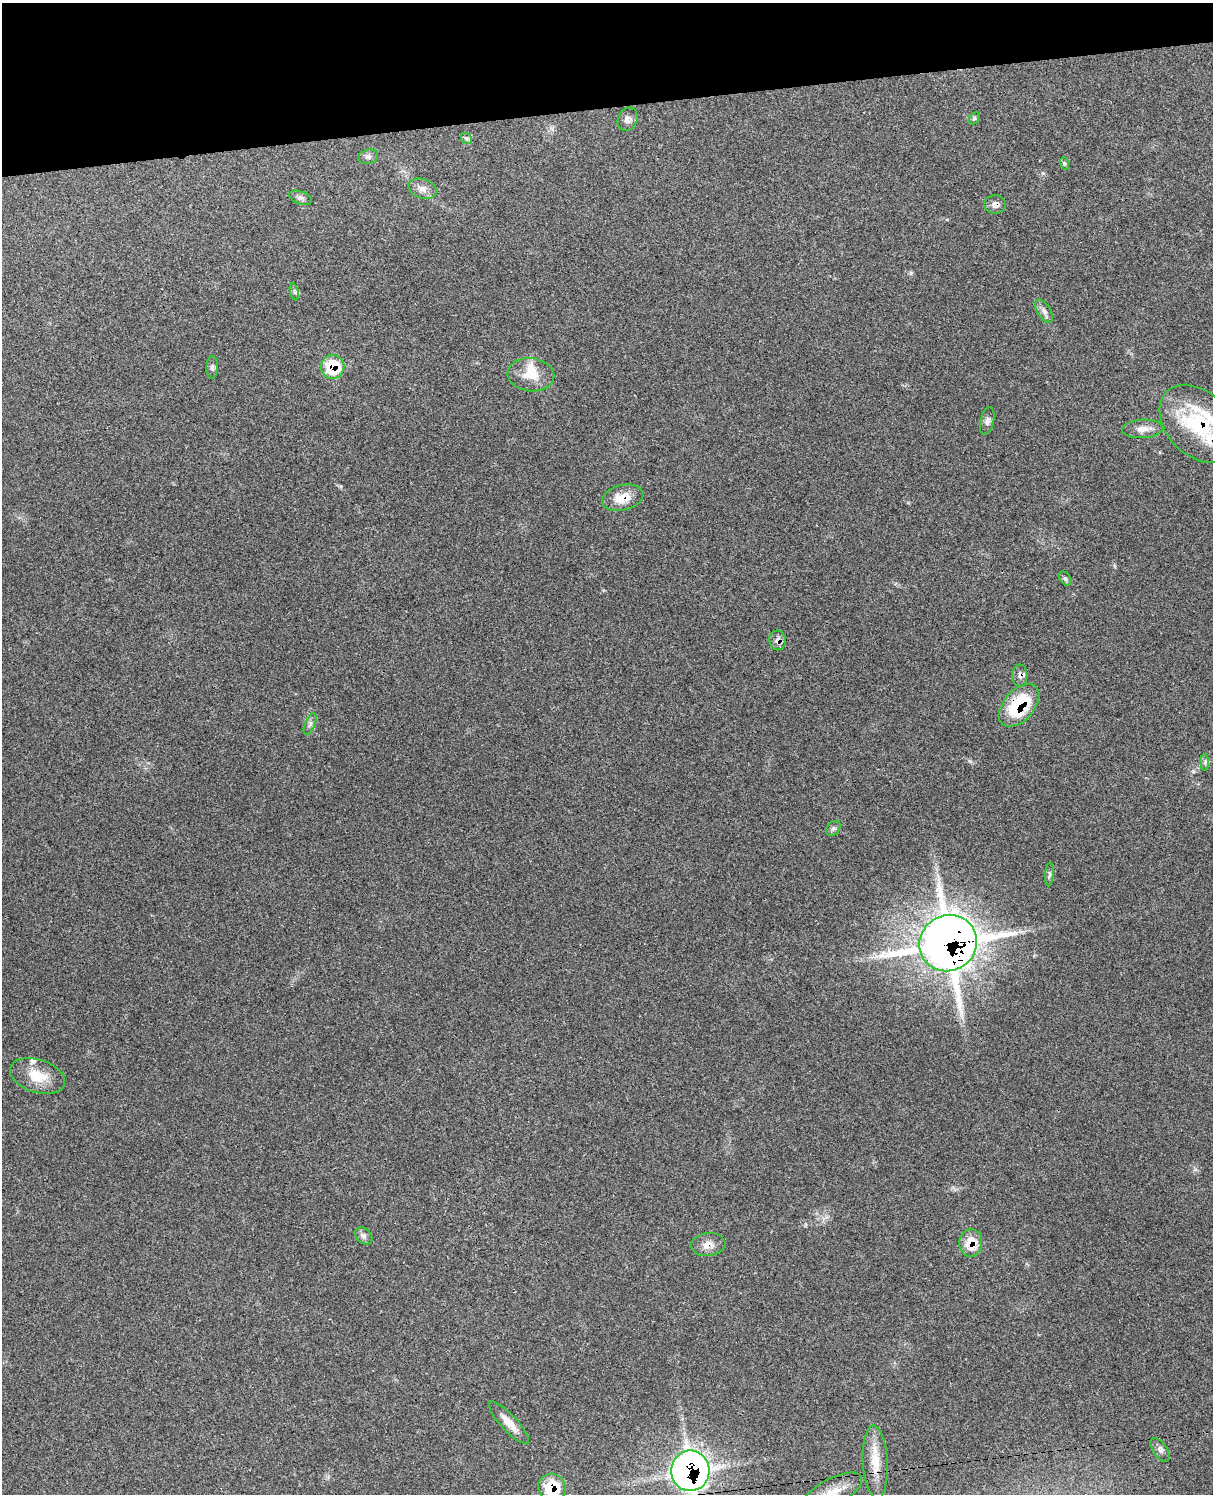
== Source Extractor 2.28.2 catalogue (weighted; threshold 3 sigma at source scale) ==
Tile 3 of 4 x 3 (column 3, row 1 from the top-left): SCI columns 2542-3752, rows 3160-4651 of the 5080 x 4929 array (HDU 1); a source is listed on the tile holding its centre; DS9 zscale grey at full resolution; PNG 1215 x 1496 px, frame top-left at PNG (2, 3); each listed source drawn as its Kron ellipse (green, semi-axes under 4 px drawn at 4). Shown black and unused: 7% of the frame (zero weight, under 3 of 4 exposures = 6% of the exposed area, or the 3 px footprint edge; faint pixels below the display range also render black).
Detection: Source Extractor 2.28.2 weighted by HDU 2 'WHT'; one run over the whole footprint, this tile lists its part. Background 0.202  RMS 0.008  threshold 0.0358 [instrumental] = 3 sigma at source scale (4.5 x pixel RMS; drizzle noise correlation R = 1.50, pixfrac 1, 0.05/0.05 arcsec/px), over >= 5 px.
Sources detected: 40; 4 inside a brighter listed object's ellipse — not listed separately; the other 36 listed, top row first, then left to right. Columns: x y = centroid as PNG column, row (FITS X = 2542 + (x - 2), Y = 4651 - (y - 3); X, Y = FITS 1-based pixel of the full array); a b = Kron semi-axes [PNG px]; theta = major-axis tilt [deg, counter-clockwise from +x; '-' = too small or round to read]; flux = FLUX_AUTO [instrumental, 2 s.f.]
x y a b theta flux
974 118 6 4 60 1.1
628 119 12 9 63 4.1
466 138 6 4 -42 1.6
368 157 10 7 16 2.6
1064 163 6 4 -72 1.2
422 189 15 9 -19 5.6
300 198 12 6 -21 2.7
995 204 11 9 -2 3.7
294 292 9 3 -76 1.3
1044 311 13 6 -57 3.5
212 367 11 5 88 2.1
333 367 12 11 - 29
531 375 23 16 -7 15
987 421 14 7 77 3.2
1198 424 45 31 -46 75
1142 429 20 9 4 6.6
623 498 21 12 13 13
1065 579 8 5 -49 1.6
778 640 10 8 -82 4.4
1020 676 11 7 90 3.8
1019 705 25 15 48 49
310 724 11 5 68 2.7
1205 762 8 4 89 1.6
833 828 8 6 48 1.9
1049 874 12 4 86 1.7
948 943 29 28 - 1600
37 1076 28 16 -18 19
364 1236 10 7 -43 2.8
971 1243 14 11 86 16
708 1245 17 11 5 7.8
509 1423 28 8 -47 10
1160 1450 13 7 -56 3.3
875 1462 36 12 -86 18
690 1471 20 19 - 430
552 1487 14 14 - 30
832 1492 33 13 28 19
Overlapping masked pixels (flux is a lower limit): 13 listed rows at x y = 995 204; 333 367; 1198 424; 623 498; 778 640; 1020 676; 1019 705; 948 943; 971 1243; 708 1245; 875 1462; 690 1471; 552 1487
Isophote crosses this tile's border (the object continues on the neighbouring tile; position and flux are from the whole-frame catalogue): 4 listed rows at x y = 1198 424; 690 1471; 552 1487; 832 1492